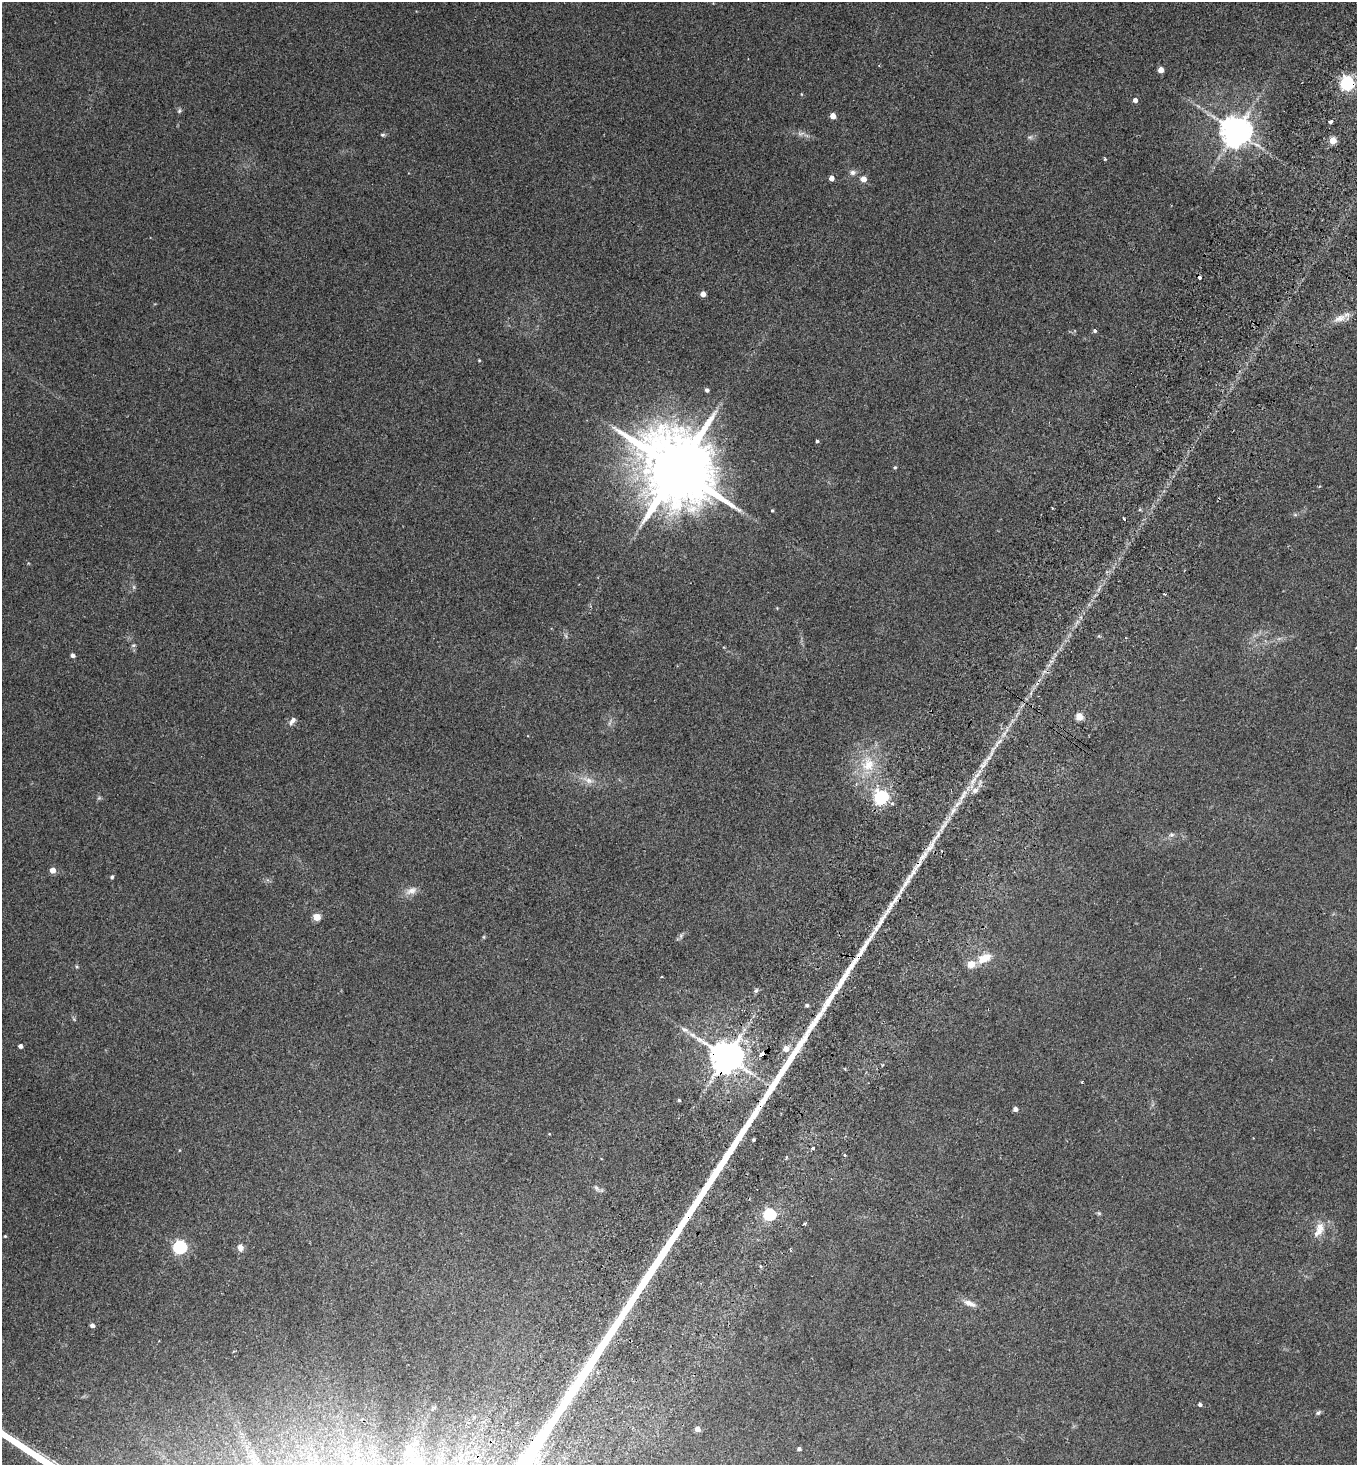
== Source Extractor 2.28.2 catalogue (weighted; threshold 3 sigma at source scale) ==
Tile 10 of 4 x 4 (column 2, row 3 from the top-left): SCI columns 1557-2911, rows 1499-2961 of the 5962 x 5923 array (HDU 1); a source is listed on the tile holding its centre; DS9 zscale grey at full resolution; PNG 1359 x 1467 px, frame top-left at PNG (2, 2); no overlay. Shown black and unused: <1% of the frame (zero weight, under 2 of 3 exposures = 3% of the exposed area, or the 3 px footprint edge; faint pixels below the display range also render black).
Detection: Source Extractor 2.28.2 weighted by HDU 2 'WHT'; one run over the whole footprint, this tile lists its part. Background 0.0747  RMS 0.0096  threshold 0.0432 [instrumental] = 3 sigma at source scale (4.5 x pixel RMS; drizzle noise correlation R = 1.50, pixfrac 1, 0.05/0.05 arcsec/px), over >= 5 px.
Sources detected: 80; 1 too faint to see at this stretch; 2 cosmic-ray / hot-pixel residue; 1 long thin detection or spike segment (spike, bleed or trail) — not listed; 2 inside a brighter listed object's ellipse — not listed separately; the other 74 listed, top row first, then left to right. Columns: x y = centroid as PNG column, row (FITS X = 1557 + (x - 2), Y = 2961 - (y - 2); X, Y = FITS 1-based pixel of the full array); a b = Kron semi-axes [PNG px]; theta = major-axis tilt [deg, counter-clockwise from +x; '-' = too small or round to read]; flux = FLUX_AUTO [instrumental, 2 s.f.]
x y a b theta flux
1161 70 4 4 - 11
1347 83 6 6 - 210
801 94 5 3 - 0.7
1135 100 4 4 - 4.3
179 111 6 5 - 1.5
833 116 4 4 - 11
1330 122 4 3 - 2.9
1236 131 8 8 - 1700
382 135 6 4 0 1.5
1030 137 7 4 17 1.6
1333 140 5 4 - 20
1105 159 4 3 - 1.1
853 172 8 7 - 3.1
831 178 4 4 - 6
863 179 5 4 - 8.9
1199 277 4 3 - 5.6
703 294 4 4 - 8.2
1339 319 16 8 15 8.1
1095 331 4 4 - 1.9
479 360 3 3 - 0.81
707 390 4 4 - 2.5
817 441 3 3 - 1.3
895 467 4 4 - 1.1
678 469 22 17 -41 12000
1052 508 3 3 - 0.81
772 510 4 3 - 0.98
1124 519 3 3 - 6.3
133 645 6 4 2 1.3
73 655 4 4 - 2.7
1079 717 5 4 - 20
292 721 11 5 50 3.7
868 764 21 18 69 26
983 766 8 4 37 3
589 780 11 8 -32 5.9
975 790 8 7 - 4.4
881 797 6 6 - 230
953 811 12 4 60 4.7
1171 835 7 6 - 2.2
53 870 5 4 - 9
112 877 4 4 - 1.8
411 891 16 8 26 6.5
317 917 5 4 - 19
880 922 13 6 61 6.3
681 936 6 4 -73 1.4
984 958 18 9 26 14
661 977 3 3 - 1.9
756 991 7 5 63 2
807 1005 4 4 - 1.9
684 1029 11 6 -30 3.8
20 1046 4 4 - 3.3
786 1049 5 5 - 9.4
762 1054 4 3 - 44
726 1057 9 8 - 2200
679 1100 4 3 - 1.3
1015 1109 4 4 - 3.5
753 1140 3 3 - 1.3
812 1148 3 3 - 13
845 1155 3 3 - 5.5
786 1157 4 3 - 0.93
596 1188 9 5 -37 2.4
769 1214 6 5 - 110
805 1224 4 2 - 1.2
1319 1229 21 10 68 11
5 1236 4 3 - 0.83
180 1247 6 6 - 190
240 1248 8 7 - 4.5
760 1266 4 3 - 0.99
970 1303 18 7 -21 6.4
92 1325 4 4 - 3.5
1200 1404 4 4 - 2.4
1318 1413 7 5 39 2
697 1429 4 4 - 7.6
799 1449 4 3 - 2.2
409 1451 16 12 72 14
Overlapping masked pixels (flux is a lower limit): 4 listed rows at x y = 1347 83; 1199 277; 762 1054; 726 1057
Isophote crosses this tile's border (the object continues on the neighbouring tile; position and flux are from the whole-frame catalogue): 1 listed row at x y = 409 1451